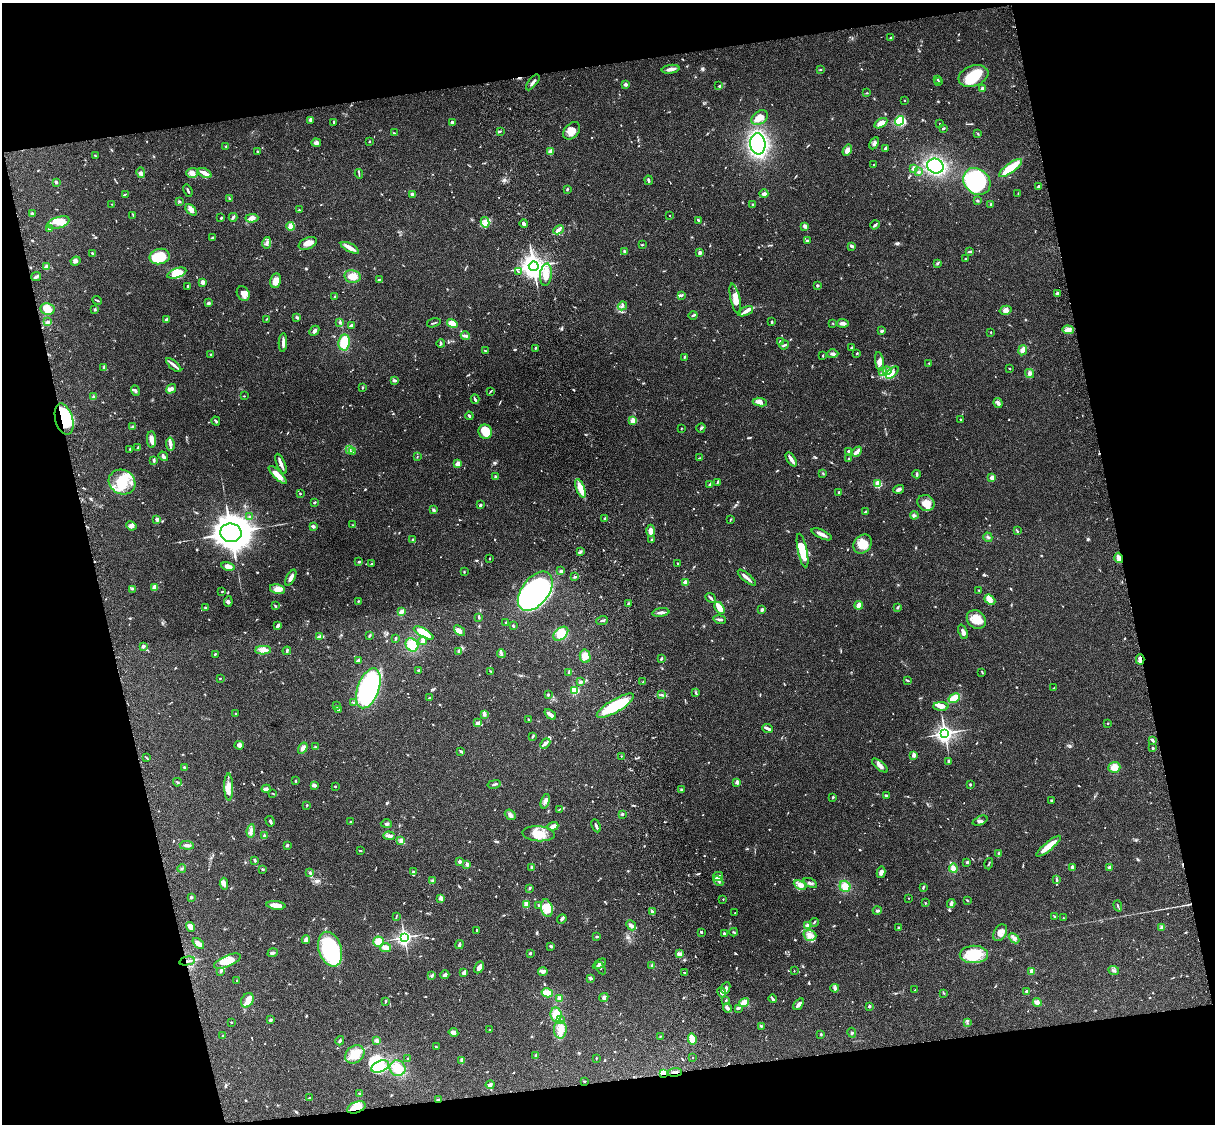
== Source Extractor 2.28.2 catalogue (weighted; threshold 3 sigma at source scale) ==
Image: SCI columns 121-4969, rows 277-4763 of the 5087 x 4926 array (HDU 1 of 3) = the unmasked area's bounding box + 8 px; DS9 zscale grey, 4 x 4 block average (1 PNG px = mean of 4 x 4 image px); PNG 1217 x 1126 px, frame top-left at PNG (2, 3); each listed source drawn as its Kron ellipse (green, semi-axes under 4 px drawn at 4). Shown black and unused: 26% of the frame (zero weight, under 3 of 4 exposures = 6% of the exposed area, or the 3 px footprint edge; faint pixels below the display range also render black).
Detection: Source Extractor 2.28.2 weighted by HDU 2 'WHT'. Background 0.104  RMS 0.0065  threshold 0.0293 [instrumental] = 3 sigma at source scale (4.5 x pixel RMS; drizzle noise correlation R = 1.50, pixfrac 1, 0.05/0.05 arcsec/px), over >= 5 px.
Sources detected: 886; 3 too faint to see at this stretch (4 x 4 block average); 8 inside a brighter object's white glare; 2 cosmic-ray / hot-pixel residue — neither listed nor drawn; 17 coinciding with a brighter row at this scale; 51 inside a brighter listed object's ellipse — not listed separately; of the other 805, all 500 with FLUX_AUTO >= 2.48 (the completeness limit of this list) listed and drawn (305 fainter detections not listed), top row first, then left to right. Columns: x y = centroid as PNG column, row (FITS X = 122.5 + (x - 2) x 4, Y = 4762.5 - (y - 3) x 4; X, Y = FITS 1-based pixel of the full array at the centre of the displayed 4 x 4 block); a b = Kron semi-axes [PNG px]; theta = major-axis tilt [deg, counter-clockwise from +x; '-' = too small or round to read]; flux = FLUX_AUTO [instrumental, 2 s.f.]
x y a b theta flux
891 38 3 3 - 4.8
671 69 9 2 9 25
820 70 2 2 - 3.1
973 76 15 10 19 110
938 80 2 2 - 3.1
533 82 9 2 51 10
938 82 4 2 - 5.3
626 84 2 2 - 23
719 86 2 2 - 2.7
982 88 2 2 - 47
867 93 2 2 - 3.3
904 101 2 2 - 4.5
760 118 9 6 35 33
310 120 4 2 - 7.2
899 121 5 4 - 130
334 122 4 2 - 3.6
452 122 3 2 - 12
881 123 7 4 31 25
940 124 2 2 - 4.2
943 128 3 2 - 4.9
500 131 3 2 - 3.2
572 131 10 7 49 33
394 133 3 2 - 2.5
978 134 2 2 - 2.5
369 142 2 2 - 5.3
316 143 5 4 - 9.3
874 143 6 3 61 9.9
758 144 10 7 -85 450
226 146 2 2 - 5.3
886 148 3 2 - 11
847 150 6 4 59 21
258 151 2 2 - 3.8
551 152 4 3 - 25
95 156 3 2 - 3.1
874 165 2 2 - 2.7
935 166 8 7 - 370
914 168 3 3 - 25
1011 168 14 4 37 120
141 172 5 3 - 12
918 172 3 2 - 8.2
192 173 5 5 - 21
205 173 7 2 -25 29
359 174 5 2 - 4.3
649 180 5 2 - 7.1
977 181 14 12 -45 310
56 182 3 2 - 6.8
1039 186 4 2 - 9.3
567 189 3 2 - 3.5
188 191 6 2 -69 6.2
125 194 3 2 - 2.6
412 194 3 2 - 15
764 194 4 3 - 13
1018 194 3 2 - 2.9
229 198 3 2 - 4.4
179 201 3 2 - 4.7
978 201 3 3 - 4.1
112 204 4 2 - 2.9
752 204 2 2 - 3.5
991 204 3 2 - 4.2
191 210 7 4 -47 18
299 210 2 2 - 3.1
32 213 2 2 - 7.6
133 215 3 2 - 2.7
669 215 2 2 - 3.8
233 217 4 2 - 9.2
221 218 3 2 - 3.5
252 218 6 4 2 29
698 220 4 2 - 6.4
485 222 5 3 - 13
58 223 11 5 17 43
524 224 4 2 - 13
875 225 5 2 - 7.9
291 226 4 4 - 24
805 226 3 3 - 11
49 229 2 2 - 4.8
558 230 5 3 - 12
212 238 3 2 - 9.6
807 241 3 2 - 6.3
267 243 6 2 78 7.6
308 243 9 5 22 25
642 245 2 2 - 4.5
852 246 4 2 - 10
350 248 10 4 -27 21
624 252 3 2 - 6.5
969 252 4 2 - 4.4
92 253 3 2 - 5.1
700 253 2 2 - 42
160 257 10 7 13 130
965 259 2 2 - 4.4
75 261 5 3 - 10
937 263 2 2 - 2.9
534 266 5 5 - 2900
47 267 4 3 - 26
518 272 3 2 - 2.7
177 273 10 5 19 84
546 275 11 6 84 35
352 276 8 6 -10 42
36 277 5 2 - 9.3
379 279 3 2 - 2.7
276 281 7 5 80 33
203 282 2 2 - 65
817 285 2 2 - 6.9
188 286 2 2 - 6.1
243 293 8 6 -58 23
1057 294 3 2 - 9.2
681 295 4 2 - 2.6
335 296 2 2 - 3.6
735 299 15 5 -77 35
97 300 5 2 - 5
208 303 3 3 - 6.9
622 306 5 3 - 7.4
47 309 7 5 -9 53
95 309 3 2 - 3.9
1006 310 6 4 16 14
746 311 8 3 26 16
693 315 4 2 - 6.6
297 317 3 2 - 5.3
166 319 3 2 - 8.5
266 319 2 2 - 2.5
772 321 3 2 - 4.1
47 322 3 2 - 6.2
340 323 4 2 - 4.1
434 323 7 2 15 5.1
452 323 5 3 - 56
843 323 6 3 -3 16
833 324 2 2 - 2.8
351 325 3 2 - 7.6
1068 330 6 4 -5 25
314 331 5 3 - 9.2
882 331 3 2 - 10
991 332 2 2 - 2.5
465 336 5 3 - 9.3
780 341 2 2 - 17
344 342 8 6 83 75
283 343 9 2 87 16
441 343 4 2 - 7.3
784 345 5 2 - 5.6
535 348 3 2 - 3.5
851 348 2 2 - 5.8
1023 350 5 4 - 24
485 351 2 2 - 2.9
857 353 3 2 - 3.6
211 354 3 2 - 3.5
833 354 5 3 - 8.9
822 356 3 2 - 3.2
684 357 4 2 - 4.1
879 361 9 4 -81 17
929 363 2 2 - 5.6
174 365 9 3 -42 15
104 367 3 2 - 5.9
1009 368 2 2 - 3
887 371 4 2 - 6.3
882 372 4 2 - 3.6
892 373 8 4 42 21
1029 373 5 4 - 10
395 380 2 2 - 2.7
363 388 2 2 - 3
171 389 5 3 - 16
135 390 5 2 - 6.5
490 391 4 2 - 3.2
93 396 2 2 - 4.9
244 396 2 2 - 2.5
475 399 5 2 - 6.4
760 402 7 4 -7 17
998 403 5 3 - 8.6
469 416 4 2 - 7.2
64 419 16 8 -74 210
960 419 2 2 - 3
633 420 2 2 - 130
216 421 4 2 - 5.5
133 426 3 2 - 3.4
701 428 5 2 - 4.6
681 429 3 2 - 2.7
485 432 7 7 - 60
152 440 8 4 -88 24
170 444 6 3 -81 13
138 448 3 2 - 4
130 449 2 2 - 3.8
349 449 3 2 - 5.4
848 451 3 2 - 5.3
353 452 3 3 - 7.6
857 452 6 3 49 16
163 456 5 2 - 14
417 457 2 2 - 2.5
699 458 3 2 - 3.4
849 458 4 2 - 3.8
791 459 8 2 -57 29
154 460 3 2 - 7.1
281 464 11 3 -68 17
458 464 2 2 - 88
823 473 3 2 - 3.2
917 474 4 2 - 7.1
278 475 12 4 -45 40
495 476 2 2 - 17
992 478 2 2 - 86
122 482 14 12 -28 100
717 483 3 2 - 3.2
710 484 4 2 - 4
878 484 2 2 - 230
580 488 10 3 -69 57
899 489 5 3 - 9.2
839 492 3 2 - 5.2
300 494 3 2 - 2.7
314 502 2 2 - 6.2
926 503 9 7 -30 36
480 505 3 2 - 8.3
434 510 4 3 - 5.1
865 512 3 2 - 3.8
914 515 4 3 - 7.1
250 517 3 2 - 6.1
157 519 2 2 - 51
605 519 2 2 - 3.9
730 520 4 2 - 3
353 525 2 2 - 2.7
131 526 5 4 - 11
313 526 2 2 - 35
650 531 6 3 -90 23
1017 531 4 2 - 3.8
231 533 10 9 - 7700
822 534 11 3 -25 23
988 537 5 2 - 4.2
413 540 2 2 - 29
652 540 3 2 - 4.1
862 544 10 8 46 57
581 551 3 2 - 4
802 551 17 4 -78 95
490 558 2 2 - 2.7
1119 558 5 3 - 25
359 562 2 2 - 6.5
372 564 3 2 - 4.9
678 564 3 2 - 3.1
228 567 7 4 -12 18
561 571 2 2 - 31
464 572 2 2 - 3.3
575 577 4 2 - 3.8
291 578 8 3 62 20
747 578 11 2 -40 16
685 582 2 2 - 100
155 587 3 3 - 26
132 589 3 2 - 2.9
277 589 7 5 -14 35
979 590 2 2 - 2.9
535 591 22 13 52 1200
222 592 2 2 - 3.6
710 598 5 2 - 8.5
990 600 6 4 -40 22
358 601 2 2 - 4.6
228 602 5 3 - 7.6
628 604 4 2 - 4.5
859 605 4 3 - 33
275 606 4 2 - 4.7
898 607 3 2 - 5.3
205 608 3 2 - 4.1
719 608 6 2 -58 74
762 610 4 2 - 9.3
401 612 4 2 - 18
661 612 8 2 7 16
479 617 3 2 - 5.7
720 619 6 2 -10 11
976 619 10 8 -42 53
602 620 6 2 20 5.1
506 623 3 2 - 5.5
278 626 3 2 - 12
513 626 3 2 - 4.5
459 630 6 4 -40 15
963 632 7 3 -69 15
424 633 11 4 -29 94
561 634 8 5 41 78
370 636 2 2 - 2.9
320 637 4 2 - 21
395 638 3 2 - 6.1
423 641 4 2 - 8.6
412 645 7 6 - 79
143 646 3 3 - 7.7
263 650 8 4 2 27
287 651 4 2 - 6.1
458 651 3 2 - 5.3
501 653 4 2 - 6.3
215 654 3 2 - 3.2
585 656 7 5 -78 27
661 658 3 2 - 7.1
1140 659 5 3 - 15
358 660 3 2 - 6.3
418 670 2 2 - 3.6
491 671 3 2 - 3.8
569 672 2 2 - 3
982 672 4 2 - 2.8
220 678 2 2 - 6.7
907 680 3 2 - 2.9
580 682 4 2 - 4.4
643 682 2 2 - 4.6
368 688 21 11 70 690
1054 688 2 2 - 4
575 690 2 2 - 340
696 693 4 2 - 3.6
548 694 3 2 - 3.4
661 695 3 2 - 2.8
430 698 3 2 - 4.4
954 698 6 3 30 80
353 702 3 2 - 3.2
336 706 3 2 - 2.8
615 706 21 6 30 200
941 706 8 4 -1 19
338 710 2 2 - 6.6
236 714 3 2 - 6.2
484 714 3 2 - 5.5
550 714 7 3 -38 19
529 720 3 2 - 5.4
477 723 3 3 - 13
1108 723 2 2 - 2.7
768 729 5 3 - 8.8
945 733 3 3 - 1600
533 736 4 2 - 3.6
1153 741 3 2 - 8.4
545 743 6 3 47 12
239 745 4 3 - 12
315 747 3 2 - 3.5
303 748 6 3 57 16
1152 748 3 2 - 3.9
461 751 3 2 - 8.3
914 755 2 2 - 66
621 756 2 2 - 3.4
147 758 3 2 - 3.9
949 761 2 2 - 3.2
880 766 10 3 -39 15
184 767 2 2 - 8.1
1114 767 6 5 - 32
296 781 3 2 - 3.4
177 782 4 2 - 3.8
737 782 2 2 - 50
494 784 6 2 12 6.1
970 784 2 2 - 5.8
314 785 4 2 - 13
335 786 2 2 - 3.7
229 787 13 4 -89 38
266 789 4 3 - 9.6
681 790 3 2 - 3.6
272 793 4 2 - 2.8
886 796 3 2 - 4.7
833 797 3 2 - 3.9
1052 800 3 2 - 4.5
545 801 7 3 72 12
307 805 2 2 - 4.7
560 809 3 2 - 2.7
622 814 3 2 - 5.5
510 815 6 4 -38 12
270 821 5 2 - 8.6
980 821 8 3 23 8.6
350 822 2 2 - 2.8
386 824 5 3 - 9.2
553 826 5 3 - 22
596 826 7 2 -65 10
251 831 7 3 81 13
538 834 16 7 -4 65
264 836 3 2 - 11
389 836 6 3 -2 11
401 840 3 2 - 15
187 845 7 2 -4 12
287 845 4 2 - 4.3
1049 846 15 3 39 73
360 851 4 2 - 3
999 854 3 2 - 11
255 860 2 2 - 25
459 861 2 2 - 32
967 862 3 2 - 5.1
467 864 2 2 - 52
989 864 6 2 72 3.9
531 867 4 2 - 5
1072 867 4 3 - 8.6
1110 867 4 3 - 11
182 868 4 2 - 4
953 868 4 3 - 18
263 869 3 2 - 2.9
413 872 3 2 - 4.5
881 872 6 3 77 14
310 873 3 3 - 5
718 876 5 4 - 11
1057 880 2 2 - 2.5
432 881 3 3 - 5.2
718 881 6 2 -49 7.2
810 883 7 2 -27 7.1
224 884 6 3 -85 12
800 885 7 4 -26 24
845 886 6 5 - 34
529 888 3 2 - 4.5
923 888 3 2 - 5.5
191 897 2 2 - 25
441 898 2 2 - 76
908 898 2 2 - 3.7
723 899 2 2 - 3.5
967 900 4 2 - 2.9
925 903 3 2 - 3.2
526 904 3 3 - 20
951 904 4 3 - 12
276 905 9 3 -6 38
539 905 4 2 - 7.1
1118 906 6 2 -71 4.5
547 908 9 5 -76 62
877 911 4 2 - 7.5
652 912 4 3 - 11
735 913 2 2 - 4
1055 916 3 2 - 4.1
396 917 3 2 - 3
1063 918 2 2 - 3.3
562 919 5 2 - 9.7
814 922 4 2 - 3.9
631 925 5 3 - 11
807 926 3 3 - 15
190 927 5 3 - 26
899 927 2 2 - 4.6
1162 927 4 3 - 7.6
477 930 2 2 - 8.4
701 932 3 2 - 5.2
734 932 4 2 - 4
1000 933 9 6 60 30
724 934 3 2 - 7.2
810 935 6 5 - 21
404 937 3 3 - 1000
596 937 3 2 - 3.9
1014 938 6 4 -43 14
306 940 4 3 - 13
379 942 5 5 - 42
198 943 6 3 -41 19
459 945 4 2 - 8.6
551 946 2 2 - 7.8
385 948 5 4 - 26
330 949 18 11 -72 330
273 953 5 2 - 9
530 953 3 2 - 4.5
679 954 3 3 - 13
974 954 14 9 1 120
187 961 8 2 12 11
227 961 14 5 23 57
599 964 7 3 32 11
652 965 3 3 - 6.5
479 967 6 3 63 22
601 968 7 2 -58 5.5
221 971 3 2 - 6.1
543 971 5 4 - 12
794 971 2 2 - 3
1032 971 2 2 - 97
1114 971 5 2 - 6.7
684 972 2 2 - 2.6
464 973 3 2 - 21
432 975 3 2 - 4
445 975 4 3 - 12
590 978 3 2 - 8.1
237 981 3 2 - 3.4
726 988 6 3 64 10
835 988 4 3 - 8.7
915 990 3 2 - 3.1
1027 991 4 2 - 3.9
722 992 5 4 - 15
547 993 6 4 -14 28
944 993 2 2 - 2.7
604 997 5 3 - 11
559 998 3 3 - 11
773 999 4 3 - 6.1
247 1000 8 6 60 43
726 1000 3 2 - 3.6
385 1002 3 2 - 3.4
744 1002 5 4 - 49
1037 1002 4 2 - 24
799 1004 6 3 53 15
869 1006 2 2 - 23
727 1008 5 3 - 8
738 1008 3 2 - 4.3
556 1015 7 5 -84 44
560 1019 2 2 - 2.7
270 1020 3 2 - 10
231 1022 2 2 - 3.3
967 1023 2 2 - 3.4
761 1026 3 2 - 3.4
490 1030 3 2 - 3.3
560 1030 9 6 89 38
453 1032 5 4 - 16
852 1033 5 2 - 3.8
821 1034 2 2 - 3.8
223 1036 2 2 - 2.7
660 1036 3 2 - 2.6
692 1039 5 3 - 55
377 1040 3 3 - 11
340 1041 5 2 - 5.6
436 1047 2 2 - 3.5
355 1054 10 8 37 65
536 1056 3 3 - 5.4
596 1058 2 2 - 2.8
692 1058 2 2 - 4.5
408 1059 2 2 - 15
462 1060 3 2 - 14
380 1066 9 5 23 78
397 1068 8 7 - 59
675 1072 7 2 4 10
663 1073 2 2 - 190
584 1081 2 2 - 5.4
490 1085 4 3 - 9.5
359 1093 2 2 - 3.3
309 1098 2 2 - 6.2
439 1100 4 2 - 4.4
356 1107 9 5 21 82
Overlapping masked pixels (flux is a lower limit): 8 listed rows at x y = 64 419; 1119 558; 1140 659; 187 961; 675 1072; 663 1073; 439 1100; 356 1107
Diffuse or blended objects may show on this block-average render without a row.